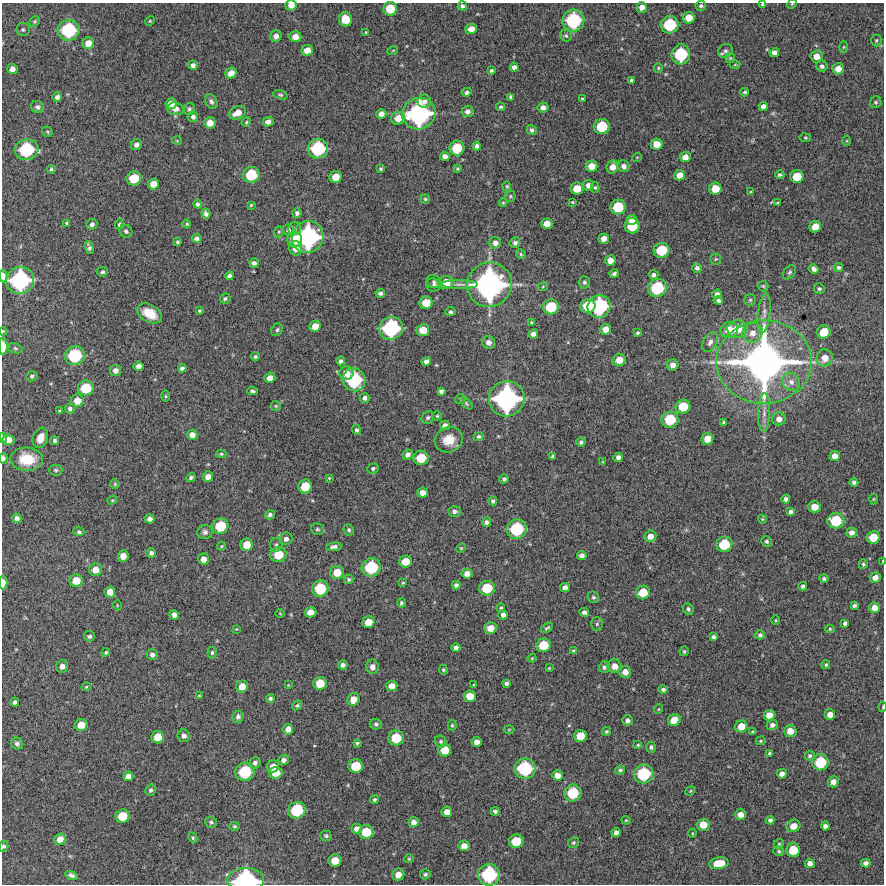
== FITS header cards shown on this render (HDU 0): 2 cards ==
NAXIS1  =                  882 /Length X axis
NAXIS2  =                  882 /Length Y axis

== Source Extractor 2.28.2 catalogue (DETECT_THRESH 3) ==
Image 882 x 882 px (HDU 0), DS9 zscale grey, 1 PNG px = 1 image px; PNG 886 x 886 px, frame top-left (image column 1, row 882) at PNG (2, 3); each listed source drawn as its Kron ellipse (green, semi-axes under 4 px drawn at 4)
Background 12300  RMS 290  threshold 868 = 3 sigma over >= 5 px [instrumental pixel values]
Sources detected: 445; all 445 listed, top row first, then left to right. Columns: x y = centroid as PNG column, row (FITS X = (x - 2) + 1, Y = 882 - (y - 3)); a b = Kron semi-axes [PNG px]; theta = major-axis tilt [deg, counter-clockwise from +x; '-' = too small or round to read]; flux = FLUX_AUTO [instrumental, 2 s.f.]
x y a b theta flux
763 4 4 3 - 3.2e+04
792 4 5 4 - 2.1e+04
291 5 6 5 - 1.5e+05
462 6 5 4 - 4.8e+04
701 6 5 5 - 3.6e+04
642 7 5 5 - 1.2e+05
390 9 7 7 - 3.9e+05
689 18 6 5 - 2.2e+05
346 19 7 6 - 3.5e+05
34 21 6 4 44 2.7e+04
150 21 5 4 - 2.4e+04
573 21 11 11 - 1.2e+06
670 25 9 8 - 8.2e+05
23 29 7 6 - 3.9e+04
471 29 5 5 - 1.5e+05
69 30 11 10 - 1.1e+06
366 32 3 3 - 2.0e+04
276 36 6 5 - 1.0e+05
566 36 6 5 - 3.5e+04
295 37 6 5 - 1.6e+05
876 40 6 5 - 3.2e+04
88 43 6 5 - 1.8e+05
843 47 5 4 - 2.2e+04
307 50 6 5 - 1.7e+05
393 50 5 3 - 1.6e+04
725 51 8 6 25 5.3e+04
774 53 5 4 - 8.9e+04
681 54 10 9 - 8.9e+05
817 56 6 6 - 1.5e+05
730 58 5 5 - 2.2e+04
193 65 5 4 - 7.0e+04
735 65 5 3 - 1.7e+04
822 66 5 5 - 5.9e+04
514 67 4 4 - 7.8e+04
658 68 5 4 - 2.4e+04
12 69 5 5 - 1.1e+05
838 69 6 5 - 1.7e+05
491 71 4 4 - 2.9e+04
231 73 6 5 - 1.7e+05
631 80 4 3 - 3.9e+04
467 92 5 4 - 4.1e+04
745 92 4 3 - 2.8e+04
280 95 7 4 -16 3.1e+04
57 97 5 4 - 7.0e+04
511 97 4 3 - 3.3e+04
582 99 3 3 - 2.0e+04
211 101 8 5 -60 5.7e+04
424 101 7 6 - 7.8e+04
876 102 6 5 - 3.6e+04
171 104 5 5 - 1.8e+05
763 106 5 4 - 8.3e+04
37 107 7 6 - 5.4e+04
501 107 4 4 - 3.4e+04
543 107 5 5 - 8.2e+04
176 109 8 6 -8 1.1e+05
189 109 6 5 - 3.9e+04
468 111 6 5 - 7.5e+04
237 113 9 6 26 1.9e+05
381 114 5 5 - 9.7e+04
419 114 17 15 23 2.6e+06
193 117 5 5 - 6.2e+04
398 118 7 6 - 2.0e+05
246 122 5 4 - 2.1e+04
268 122 5 4 - 9.1e+04
210 123 5 5 - 1.8e+05
602 126 8 7 - 6.0e+05
532 130 5 4 - 5.4e+04
47 132 6 5 - 2.6e+04
805 138 6 3 -8 2.0e+04
177 141 5 3 - 1.6e+04
847 141 5 3 - 1.8e+04
657 144 6 5 - 2.2e+05
137 145 6 5 - 8.6e+04
477 146 4 4 - 5.5e+04
457 148 7 7 - 5.2e+05
318 149 10 10 - 1.1e+06
26 150 12 10 6 1.1e+06
445 156 5 4 - 8.8e+04
637 157 5 3 - 1.5e+04
685 157 5 5 - 1.4e+05
591 166 6 5 - 2.1e+05
624 166 6 5 - 7.0e+04
613 167 6 6 - 1.5e+05
381 168 4 3 - 3.1e+04
51 169 4 4 - 3.3e+04
457 169 4 3 - 2.2e+04
251 175 8 8 - 6.4e+05
679 175 5 5 - 1.6e+05
780 175 5 4 - 3.5e+04
797 176 7 6 - 3.4e+05
336 177 6 6 - 2.6e+05
134 178 7 7 - 4.6e+05
153 184 6 5 - 1.9e+05
588 185 5 5 - 9.6e+04
507 186 5 4 - 2.2e+04
595 188 5 4 - 2.4e+04
577 189 6 6 - 2.8e+05
715 189 6 6 - 2.9e+05
751 192 4 3 - 2.2e+04
510 196 6 5 - 2.9e+04
425 199 4 4 - 2.4e+04
572 202 3 2 - 1.9e+04
503 203 4 4 - 2.1e+04
777 203 4 2 - 1.4e+04
198 204 4 4 - 5.0e+04
251 205 3 3 - 2.0e+04
618 207 8 7 - 5.6e+05
297 213 5 4 - 5.3e+04
206 214 5 4 - 5.9e+04
632 220 5 5 - 1.7e+05
67 223 4 4 - 3.5e+04
92 224 5 5 - 5.7e+04
120 224 5 4 - 3.9e+04
187 224 4 4 - 2.4e+04
547 224 5 5 - 1.8e+05
632 226 7 7 - 5.2e+05
815 227 6 5 - 2.1e+05
295 228 6 6 - 4.9e+04
288 230 6 5 - 5.9e+04
126 231 7 6 - 4.6e+04
279 232 6 4 69 2.7e+04
308 237 16 15 - 2.5e+06
197 239 5 4 - 6.6e+04
604 239 5 5 - 1.4e+05
295 240 7 7 - 3.2e+05
177 242 4 3 - 2.7e+04
495 243 6 5 - 9.4e+04
515 243 5 5 - 5.3e+04
89 247 6 4 -71 5.6e+04
296 248 7 6 - 1.9e+05
662 250 8 7 - 5.6e+05
521 254 5 4 - 2.8e+04
716 259 5 5 - 2.5e+04
610 260 5 5 - 1.4e+05
254 263 5 4 - 6.4e+04
839 267 4 4 - 4.0e+04
697 268 5 4 - 5.3e+04
814 269 5 4 - 7.4e+04
102 272 5 4 - 3.6e+04
790 272 8 5 51 4.2e+04
614 273 4 3 - 4.4e+04
653 275 5 4 - 5.5e+04
3 276 6 4 -85 1.0e+05
229 276 4 4 - 6.3e+04
20 280 14 13 - 1.9e+06
434 282 8 6 -19 4.3e+04
446 282 7 6 - 2.7e+05
584 282 6 5 - 4.4e+04
460 284 18 3 -1 7.1e+04
434 285 7 6 - 5.2e+04
489 285 23 22 - 4.5e+06
543 286 5 3 - 1.8e+04
763 286 5 5 - 2.8e+04
657 288 9 9 - 8.7e+05
819 289 5 5 - 3.0e+04
380 293 4 4 - 4.9e+04
717 294 5 4 - 9.4e+04
225 299 5 5 - 4.0e+04
750 300 5 5 - 3.5e+04
718 301 5 4 - 5.4e+04
426 303 6 6 - 3.2e+05
588 306 8 7 - 4.9e+05
599 306 12 11 - 1.4e+06
551 307 8 7 - 5.7e+05
199 311 3 3 - 2.2e+04
450 312 5 4 - 4.6e+04
150 313 13 8 -28 3.9e+05
764 313 20 6 83 1.4e+05
531 323 4 3 - 2.0e+04
315 326 6 5 - 1.8e+05
391 328 12 11 - 1.5e+06
606 329 5 5 - 1.6e+05
737 329 10 8 2 3.1e+05
277 330 7 5 58 4.4e+04
423 330 6 6 - 2.5e+05
729 330 9 8 - 3.1e+05
3 331 4 4 - 1.8e+04
824 332 7 6 - 3.6e+05
637 333 4 3 - 3.0e+04
753 333 10 9 - 1.9e+05
533 334 5 4 - 8.3e+04
489 342 6 6 - 8.8e+04
710 342 11 6 60 9.4e+04
3 347 8 4 -90 2.5e+05
15 348 7 5 -19 3.3e+04
75 355 10 9 - 9.7e+05
255 357 4 4 - 3.4e+04
825 358 8 8 - 1.8e+05
619 360 6 6 - 1.9e+05
341 361 4 4 - 5.5e+04
426 361 5 4 - 7.7e+04
764 362 47 41 0 1.0e+07
673 365 5 5 - 1.1e+05
138 366 5 4 - 9.2e+04
182 368 4 4 - 4.9e+04
115 370 5 5 - 9.4e+04
346 373 7 6 - 1.8e+05
32 376 6 5 - 4.6e+04
270 378 5 5 - 1.2e+05
354 380 11 11 - 1.2e+06
791 382 9 8 - 1.2e+05
86 388 8 7 - 5.6e+05
252 391 5 3 - 3.8e+04
441 391 4 4 - 5.4e+04
166 396 6 3 -90 2.3e+04
365 398 5 4 - 6.1e+04
460 399 5 4 - 2.9e+04
507 399 18 17 - 3.0e+06
77 401 6 6 - 2.0e+05
466 404 7 4 -42 2.8e+04
276 406 5 5 - 2.6e+04
683 407 7 7 - 4.3e+05
70 409 5 5 - 4.7e+04
60 411 4 3 - 3.0e+04
764 412 19 6 88 1.5e+05
437 416 4 4 - 2.2e+04
428 417 7 5 45 3.8e+04
779 419 7 6 - 1.1e+05
670 420 8 8 - 5.8e+05
724 422 3 3 - 2.6e+04
445 425 5 5 - 1.0e+05
356 430 5 4 - 4.4e+04
192 435 5 5 - 1.3e+05
478 436 5 4 - 3.6e+04
3 438 5 4 - 3.9e+04
40 438 10 7 70 1.9e+05
707 439 6 5 - 2.2e+05
8 440 6 5 - 1.8e+05
449 440 14 12 22 3.2e+05
55 441 4 4 - 4.0e+04
581 442 5 5 - 4.2e+04
221 454 5 4 - 2.7e+04
408 454 5 4 - 7.0e+04
553 456 3 3 - 3.4e+04
835 456 5 5 - 1.3e+05
618 457 5 4 - 8.6e+04
3 458 5 4 - 6.7e+04
421 458 7 7 - 4.6e+05
27 459 16 11 -3 5.1e+05
603 462 4 3 - 1.8e+04
373 468 6 5 - 3.9e+04
56 470 6 5 - 3.7e+04
191 477 5 3 - 3.7e+04
208 477 5 5 - 1.2e+05
329 478 4 4 - 1.7e+04
504 479 4 4 - 4.6e+04
854 482 4 4 - 4.6e+04
115 484 5 4 - 2.3e+04
305 486 7 6 - 3.8e+05
422 493 5 5 - 1.3e+05
786 499 4 4 - 6.7e+04
874 499 5 3 - 1.7e+04
112 500 5 4 - 2.1e+04
493 501 4 4 - 4.0e+04
814 507 6 5 - 2.0e+05
454 511 6 5 - 5.5e+04
791 512 4 4 - 4.9e+04
270 515 5 4 - 5.2e+04
17 518 5 4 - 8.1e+04
150 519 5 4 - 9.0e+04
762 519 4 4 - 1.7e+04
836 521 8 8 - 5.9e+05
486 522 5 4 - 5.7e+04
220 526 8 7 - 5.7e+05
317 529 6 5 - 4.2e+04
517 529 10 9 - 9.4e+05
349 530 6 5 - 3.6e+04
79 532 5 4 - 3.9e+04
205 532 7 7 - 6.2e+04
852 532 5 5 - 9.7e+04
650 536 6 5 - 1.5e+05
873 537 6 6 - 3.2e+05
286 539 6 6 - 8.2e+04
767 541 5 5 - 4.2e+04
724 544 8 7 - 5.7e+05
247 545 6 6 - 2.6e+05
276 545 7 6 - 4.8e+04
222 546 5 3 - 2.3e+04
334 547 7 4 7 5.7e+04
461 548 5 4 - 2.3e+04
151 553 4 4 - 5.3e+04
278 554 8 7 - 3.9e+05
582 555 5 4 - 8.9e+04
123 556 6 5 - 1.7e+05
204 559 5 5 - 1.5e+05
883 561 4 2 - 2.1e+04
405 562 6 6 - 2.7e+05
863 564 5 4 - 3.1e+04
371 567 10 9 - 8.4e+05
95 570 6 6 - 1.9e+05
337 573 7 6 - 2.8e+05
467 574 5 5 - 1.3e+05
875 577 5 5 - 1.2e+05
349 579 5 4 - 3.6e+04
824 579 4 4 - 3.8e+04
76 581 6 6 - 2.8e+05
3 583 6 4 89 1.6e+05
403 583 3 3 - 1.9e+04
456 585 4 4 - 5.1e+04
803 586 4 4 - 4.7e+04
320 588 8 8 - 6.7e+05
487 588 8 7 - 5.0e+05
565 588 5 4 - 9.5e+04
110 592 5 5 - 1.6e+05
643 592 7 6 - 3.8e+05
593 597 6 5 - 3.9e+04
401 603 5 4 - 3.5e+04
117 605 5 3 - 1.5e+04
854 605 4 3 - 3.6e+04
501 608 4 4 - 3.2e+04
875 608 5 5 - 1.5e+05
688 609 6 5 - 4.3e+04
310 612 6 5 - 1.6e+05
584 612 5 4 - 6.0e+04
280 613 4 3 - 1.4e+04
174 615 5 4 - 8.8e+04
503 615 5 4 - 6.6e+04
776 620 5 3 - 1.7e+04
368 622 6 6 - 2.5e+05
845 623 4 4 - 5.2e+04
597 624 7 5 89 3.7e+04
490 628 6 5 - 2.1e+05
547 628 6 3 37 3.4e+04
236 629 4 4 - 1.6e+04
830 629 4 4 - 2.6e+04
760 635 5 4 - 4.6e+04
89 636 5 5 - 4.9e+04
713 637 4 4 - 4.6e+04
543 645 7 7 - 4.5e+05
456 648 4 4 - 6.8e+04
574 651 4 3 - 3.6e+04
684 651 4 4 - 2.7e+04
106 652 4 4 - 2.9e+04
212 653 6 4 84 3.5e+04
152 655 5 5 - 6.8e+04
532 658 4 3 - 1.6e+04
343 665 5 4 - 6.7e+04
826 665 4 4 - 2.8e+04
62 666 6 6 - 7.6e+04
615 666 7 7 - 1.4e+05
372 667 7 6 - 8.7e+04
604 667 6 5 - 4.6e+04
549 668 4 3 - 1.6e+04
443 670 5 4 - 2.6e+04
625 672 6 6 - 1.4e+05
320 683 6 6 - 3.4e+05
506 683 4 4 - 4.7e+04
288 685 3 3 - 1.4e+04
474 685 3 3 - 1.9e+04
242 686 6 5 - 1.9e+05
392 686 5 5 - 1.5e+05
86 687 4 3 - 1.9e+04
663 689 5 4 - 4.2e+04
199 695 4 2 - 1.6e+04
470 696 6 6 - 2.6e+05
270 698 4 4 - 3.9e+04
353 699 6 6 - 1.8e+05
15 702 4 4 - 5.0e+04
297 705 5 4 - 2.9e+04
883 707 5 2 - 2.1e+04
659 709 5 3 - 1.6e+04
769 715 5 5 - 1.8e+05
830 715 5 5 - 1.5e+05
238 717 6 5 - 6.2e+04
628 720 5 5 - 7.1e+04
674 720 6 5 - 2.5e+05
376 724 6 5 - 3.9e+04
81 725 6 6 - 2.5e+05
452 725 5 4 - 2.6e+04
772 725 6 5 - 6.8e+04
741 726 6 6 - 2.2e+05
288 729 5 5 - 1.3e+05
509 730 5 3 - 1.8e+04
606 731 4 4 - 2.7e+04
790 731 6 6 - 1.9e+05
753 732 3 3 - 2.9e+04
184 736 6 6 - 8.3e+04
580 736 6 6 - 2.8e+05
158 737 6 6 - 2.8e+05
396 738 8 7 - 4.9e+05
761 741 5 4 - 2.3e+04
441 742 6 5 - 3.9e+04
477 742 5 5 - 1.0e+05
357 743 3 3 - 3.0e+04
17 744 6 5 - 5.4e+04
638 745 4 3 - 2.2e+04
651 747 5 4 - 4.2e+04
445 750 6 6 - 2.9e+05
770 754 4 3 - 3.7e+04
810 756 5 4 - 3.8e+04
283 760 5 5 - 7.0e+04
820 762 8 8 - 6.5e+05
255 763 6 5 - 6.2e+04
356 766 7 7 - 4.4e+05
273 767 6 6 - 1.5e+05
525 768 11 10 - 1.2e+06
620 770 5 4 - 3.8e+04
245 772 10 9 - 8.6e+05
276 773 6 6 - 2.4e+05
644 774 10 9 - 9.1e+05
782 774 5 4 - 1.1e+05
558 775 5 5 - 1.4e+05
128 776 5 5 - 1.0e+05
833 782 5 5 - 1.0e+05
151 790 6 5 - 4.2e+04
690 791 5 4 - 2.1e+04
573 793 9 8 - 6.5e+05
374 800 4 4 - 3.2e+04
297 810 9 8 - 7.8e+05
495 811 4 4 - 5.0e+04
447 812 5 5 - 1.4e+05
740 815 5 5 - 1.3e+05
122 816 7 6 - 4.2e+05
626 820 4 4 - 2.0e+04
770 820 4 4 - 4.3e+04
211 822 6 6 - 4.0e+04
414 822 5 5 - 1.0e+05
703 825 6 6 - 2.3e+05
234 826 5 4 - 3.3e+04
793 826 7 6 - 1.8e+05
825 826 4 4 - 6.5e+04
357 829 5 5 - 1.1e+05
366 832 7 7 - 4.3e+05
616 832 4 4 - 6.8e+04
692 833 4 3 - 1.6e+04
326 836 5 5 - 3.6e+04
193 838 5 4 - 2.5e+04
60 839 6 5 - 2.0e+05
516 841 7 6 - 4.1e+05
573 843 6 5 - 3.6e+04
779 844 5 4 - 2.4e+04
3 846 5 4 - 4.1e+04
464 846 5 5 - 1.6e+05
793 850 7 7 - 4.1e+05
779 851 5 5 - 3.1e+04
409 859 4 4 - 2.1e+04
335 861 6 6 - 2.9e+05
719 863 10 6 11 4.0e+05
810 863 5 4 - 9.1e+04
866 863 5 4 - 6.7e+04
425 874 5 5 - 4.2e+04
71 875 6 4 -22 5.7e+04
398 875 6 6 - 1.7e+05
489 875 11 10 - 1.3e+06
246 880 18 12 0 2.0e+06
At the frame edge (FLAGS 8, measured only in part): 13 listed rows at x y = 763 4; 792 4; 291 5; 3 276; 3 331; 3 347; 3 438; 3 458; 883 561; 3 583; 883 707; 3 846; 246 880

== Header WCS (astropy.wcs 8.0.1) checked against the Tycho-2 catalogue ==
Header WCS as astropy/WCSLIB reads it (CRVAL/CRPIX/CD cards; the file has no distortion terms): RA---TAN/DEC--TAN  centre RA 11:07:39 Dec -29:43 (166.91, -29.71 deg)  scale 1.02 arcsec/px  FOV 15.0' x 15.0'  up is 0 deg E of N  parity normal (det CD < 0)
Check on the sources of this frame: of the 60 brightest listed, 6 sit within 2.0 arcsec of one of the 6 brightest Tycho-2 stars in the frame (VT <= 11.85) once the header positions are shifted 0.16 arcsec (0.16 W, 0.04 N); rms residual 0.96 arcsec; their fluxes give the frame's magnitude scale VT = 27.48 - 2.5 log10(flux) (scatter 0.20 mag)
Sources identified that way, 6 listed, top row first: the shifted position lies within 2.0 arcsec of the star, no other Tycho-2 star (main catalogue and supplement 1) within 4.0 arcsec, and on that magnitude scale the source's flux lands within +1.5 / -3 mag of the star's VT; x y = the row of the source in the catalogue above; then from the Tycho-2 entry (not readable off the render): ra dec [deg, ICRS J2000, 3 dp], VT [Tycho-2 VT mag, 2 dp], TYC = Tycho-2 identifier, HIP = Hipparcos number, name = IAU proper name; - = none
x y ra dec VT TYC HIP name
419 114 166.921 -29.618 11.66 6648-1204-1 - -
308 237 166.957 -29.653 11.85 6648-298-1 - -
489 285 166.898 -29.667 10.68 6648-750-1 - -
764 362 166.808 -29.688 9.34 6648-622-1 - -
507 399 166.892 -29.699 11.45 6648-652-1 - -
246 880 166.976 -29.836 11.54 6648-758-1 - -